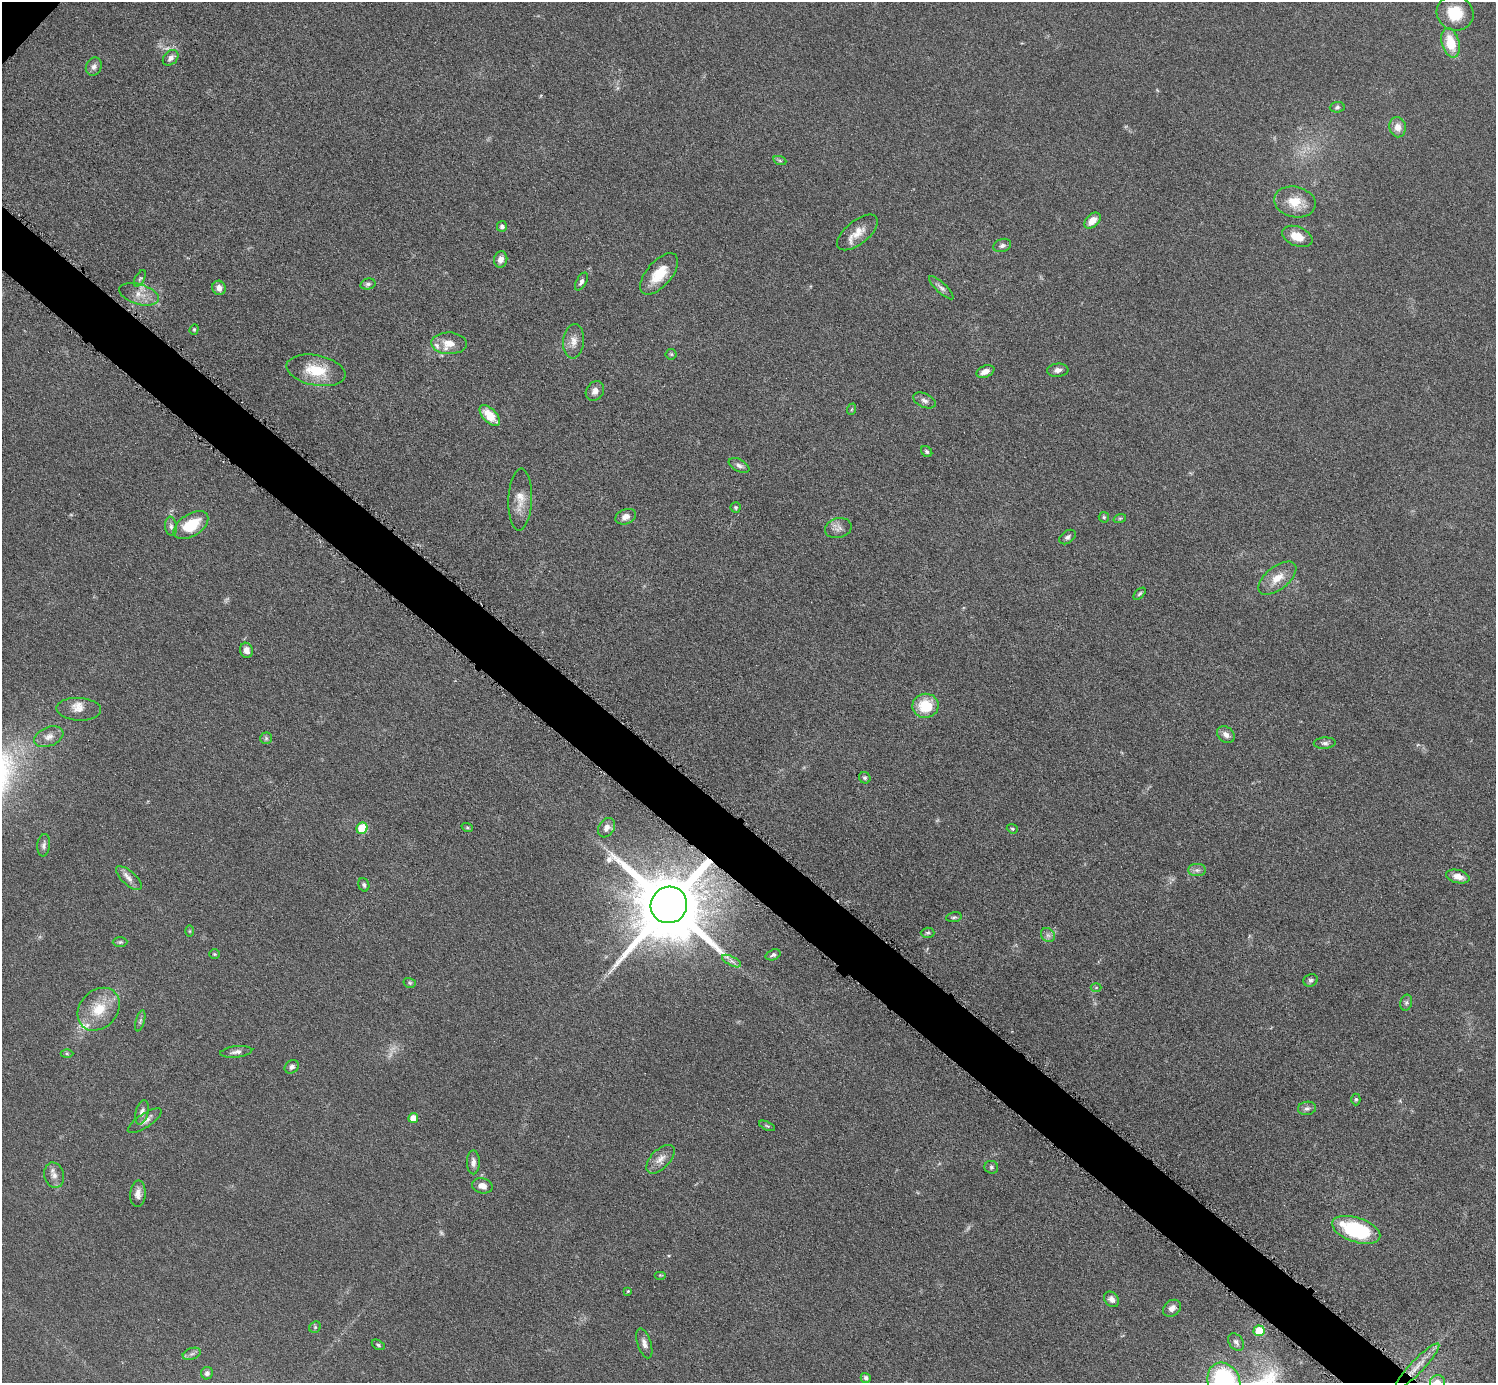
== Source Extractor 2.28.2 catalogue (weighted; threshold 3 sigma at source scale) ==
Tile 6 of 4 x 4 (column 2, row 2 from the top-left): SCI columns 1497-2990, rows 3064-4444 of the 5982 x 5984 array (HDU 1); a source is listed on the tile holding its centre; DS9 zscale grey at full resolution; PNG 1498 x 1385 px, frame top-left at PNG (2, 2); each listed source drawn as its Kron ellipse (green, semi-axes under 4 px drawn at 4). Shown black and unused: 4% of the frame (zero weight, under 6 of 12 exposures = <1% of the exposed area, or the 3 px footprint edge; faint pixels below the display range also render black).
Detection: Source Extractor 2.28.2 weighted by HDU 2 'WHT'; one run over the whole footprint, this tile lists its part. Background 0.0392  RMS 0.0038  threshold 0.0157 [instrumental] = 3 sigma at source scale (4.09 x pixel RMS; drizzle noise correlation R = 1.36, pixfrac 0.8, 0.05/0.05 arcsec/px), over >= 5 px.
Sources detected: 115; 4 too faint to see at this stretch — neither listed nor drawn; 3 inside a brighter listed object's ellipse — not listed separately; the other 108 listed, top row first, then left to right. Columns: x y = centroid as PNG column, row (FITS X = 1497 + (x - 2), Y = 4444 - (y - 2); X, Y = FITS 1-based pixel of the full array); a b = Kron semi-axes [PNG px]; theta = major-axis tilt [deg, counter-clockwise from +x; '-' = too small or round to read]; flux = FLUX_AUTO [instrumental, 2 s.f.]
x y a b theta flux
1455 13 19 17 -26 10
1451 43 15 8 -74 9.5
171 58 9 6 46 1.7
94 67 9 7 60 1.5
1337 107 7 5 4 0.77
1398 127 10 8 -81 2.9
780 161 6 4 -19 0.62
1295 202 21 15 -12 7.7
1092 221 9 6 44 3.7
502 226 5 5 - 1.3
857 232 24 11 39 5.1
1297 236 16 9 -22 5.6
1002 245 9 6 19 1.1
501 259 8 6 75 2.1
659 274 25 12 50 9.2
140 278 9 4 62 0.83
581 282 10 5 60 1.2
368 284 7 5 13 0.9
219 288 7 6 - 2.3
941 288 16 5 -43 1.4
139 294 20 10 -16 4.3
194 329 5 4 - 0.48
574 341 17 10 84 3.3
449 343 17 11 -2 4.9
671 354 5 5 - 0.51
316 370 30 15 -11 11
1058 370 11 6 4 1.7
985 371 9 5 22 2.5
595 391 10 8 56 2.2
924 400 12 6 -25 1.5
852 409 6 3 70 0.36
490 416 13 7 -46 8
927 452 6 5 - 0.75
739 465 11 6 -27 1.3
520 500 31 12 88 5.5
736 507 5 5 - 0.55
626 517 11 7 22 2.4
1104 517 5 5 - 0.57
1120 518 6 4 19 0.5
191 525 19 11 32 12
171 526 9 6 -83 1.2
838 528 13 10 14 2.2
1068 537 9 6 36 1.1
1277 578 22 11 38 5.7
1140 594 7 4 45 0.64
246 650 7 6 - 2.3
926 706 13 12 - 11
79 709 22 11 -3 3.3
1226 735 9 7 -38 2.1
49 737 15 9 21 2.7
266 738 6 6 - 0.64
1325 743 11 5 3 1.1
865 778 6 5 - 0.76
467 827 6 4 -19 0.46
362 828 6 5 - 11
606 828 10 8 58 1.9
1012 829 6 4 -22 0.5
44 845 11 6 83 1.3
1197 870 9 6 0 1.3
1458 876 12 6 -14 3
129 878 16 7 -42 2.3
364 885 7 5 -72 0.82
669 905 18 18 - 4800
954 917 8 5 10 0.76
190 931 6 4 90 0.4
928 933 7 5 2 0.69
1048 935 8 6 -44 1.2
120 942 7 5 1 0.64
214 954 5 4 - 0.47
773 955 8 5 20 0.86
732 961 10 4 -27 1.2
1311 980 7 6 - 0.92
410 983 6 4 -16 0.58
1096 988 5 3 - 0.35
1406 1003 8 6 74 0.89
99 1009 23 18 47 11
140 1021 11 4 74 0.9
236 1052 16 5 7 1.6
67 1053 6 4 -1 0.51
292 1067 7 6 - 1.2
1356 1099 6 4 -89 0.54
1307 1108 9 6 10 1.2
142 1112 12 6 75 1.7
413 1118 5 4 - 3.3
145 1121 20 7 33 2.2
767 1126 8 4 -24 0.59
660 1159 18 9 45 3.2
473 1162 12 6 -90 1.7
991 1167 7 6 - 0.77
54 1175 13 9 -75 2.4
482 1186 10 7 -13 2.6
138 1194 13 7 86 2.2
1356 1230 25 12 -18 31
660 1275 6 4 0 0.38
628 1291 4 4 - 0.46
1112 1299 8 6 -48 1.9
1172 1308 10 7 39 2.1
315 1327 6 5 - 0.57
1259 1331 5 5 - 11
1236 1342 10 6 -52 1.4
644 1343 15 7 -72 2
378 1345 7 4 -30 0.64
192 1354 9 5 19 1.1
1417 1366 30 6 46 5.2
207 1373 6 6 - 1.1
866 1378 5 5 - 0.95
1224 1382 20 16 -67 51
1437 1382 7 7 - 3.7
Overlapping masked pixels (flux is a lower limit): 1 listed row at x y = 669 905
Isophote crosses this tile's border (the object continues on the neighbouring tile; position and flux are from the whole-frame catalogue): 2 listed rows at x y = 1224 1382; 1437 1382